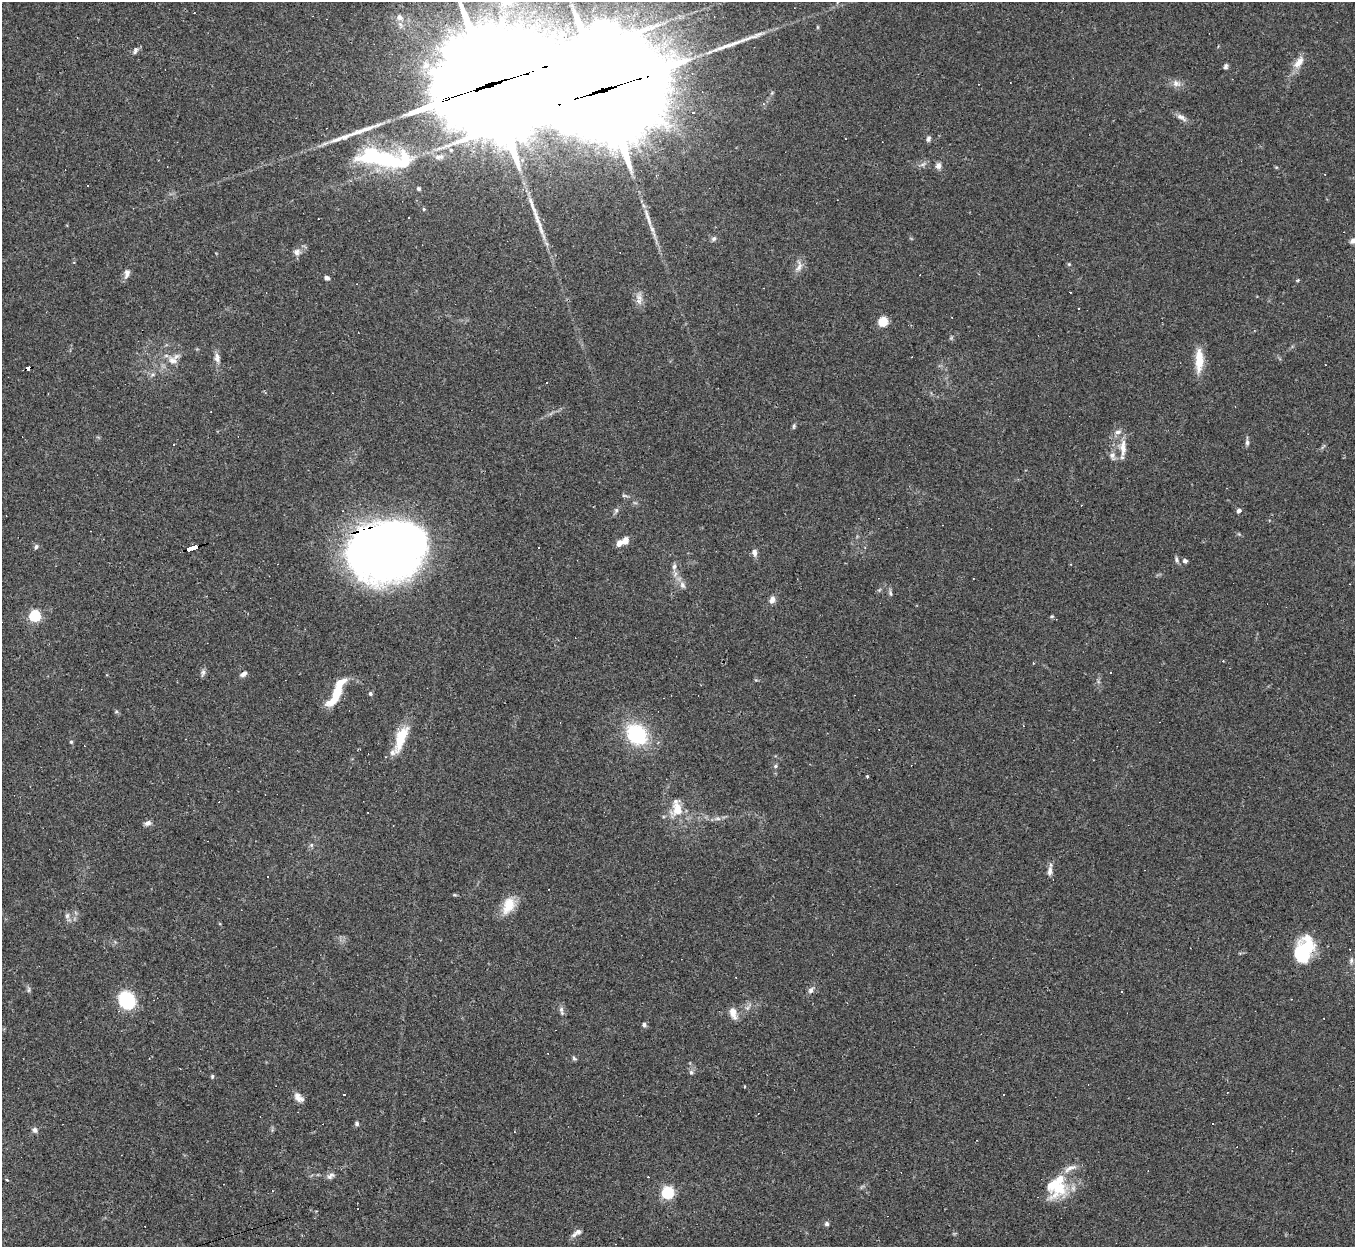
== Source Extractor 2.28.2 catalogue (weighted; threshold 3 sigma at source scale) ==
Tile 7 of 4 x 4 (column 3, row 2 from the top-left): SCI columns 2707-4059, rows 2762-4006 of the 5412 x 5396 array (HDU 1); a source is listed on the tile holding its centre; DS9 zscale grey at full resolution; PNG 1357 x 1249 px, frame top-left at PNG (2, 2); no overlay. Shown black and unused: <1% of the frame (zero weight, under 2 of 3 exposures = <1% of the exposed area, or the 3 px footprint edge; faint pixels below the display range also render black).
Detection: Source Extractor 2.28.2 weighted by HDU 2 'WHT'; one run over the whole footprint, this tile lists its part. Background 0.0861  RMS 0.0075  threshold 0.0339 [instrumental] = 3 sigma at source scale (4.5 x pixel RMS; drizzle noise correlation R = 1.50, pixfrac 1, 0.05/0.05 arcsec/px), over >= 5 px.
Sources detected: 123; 4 inside a brighter object's white glare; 16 cosmic-ray / hot-pixel residue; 5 long thin detections or spike segments (spike, bleed or trail) — not listed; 4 inside a brighter listed object's ellipse — not listed separately; the other 94 listed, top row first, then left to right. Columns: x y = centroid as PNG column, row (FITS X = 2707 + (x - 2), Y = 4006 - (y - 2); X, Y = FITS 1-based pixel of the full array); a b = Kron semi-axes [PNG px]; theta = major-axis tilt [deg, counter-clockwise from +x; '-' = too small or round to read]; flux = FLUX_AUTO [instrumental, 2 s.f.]
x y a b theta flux
400 17 9 8 - 4.4
817 27 5 3 - 0.75
135 51 10 5 61 2.2
1299 62 20 9 52 7.9
426 65 14 12 70 11
1226 66 7 5 72 1.6
1176 83 12 9 -16 4.3
490 84 73 27 19 34000
604 90 63 28 18 29000
1181 117 16 7 -32 3.7
928 139 8 5 66 1.8
439 157 16 9 6 7.8
385 158 50 19 -8 84
923 164 8 4 36 1.8
938 166 7 7 - 3.2
88 186 2 2 - 0.67
419 189 5 4 - 1.3
424 209 4 4 - 0.76
408 217 3 2 - 0.82
714 238 7 6 - 1.9
297 252 9 9 - 3.5
1069 264 5 4 - 0.88
799 266 17 7 80 4.8
127 274 13 7 77 3.5
327 278 6 5 - 2.5
1298 280 5 3 - 0.75
639 297 13 8 -52 4.8
883 321 5 5 - 42
217 358 13 7 -87 4.1
1199 360 29 9 90 15
173 361 14 10 -13 6.9
29 368 5 3 - 54
794 426 7 4 84 1.2
1247 442 8 5 90 2
173 444 2 2 - 0.63
1123 448 25 8 89 8.4
1112 456 10 7 -81 3.3
624 496 8 4 -8 1.3
616 510 7 5 70 1.7
1239 511 5 4 - 2.3
625 541 9 7 49 5.5
36 546 6 5 - 1.4
192 547 11 3 16 270
389 547 62 48 16 670
539 547 3 3 - 5
865 548 4 4 - 0.78
754 552 9 6 -81 3.5
1176 559 8 5 -77 1.7
1185 561 5 5 - 2.2
674 566 8 6 86 2.6
682 585 11 7 -65 3.5
890 593 7 5 -70 1.6
772 600 8 6 66 4.1
35 616 5 5 - 83
1052 616 6 4 1 0.93
1111 672 3 2 - 0.63
203 673 12 5 79 2.2
243 674 8 5 32 2.9
338 688 29 9 67 22
370 694 6 5 - 1.3
116 711 5 5 - 1.1
636 734 20 16 -43 59
401 738 37 12 71 22
71 742 5 4 - 0.92
775 766 6 5 - 1.3
867 777 3 3 - 2.3
677 809 22 15 89 15
718 819 10 5 0 2.5
148 823 9 6 20 2.8
311 845 6 5 - 1.4
1050 871 14 6 82 3.6
455 895 6 3 -18 0.82
508 905 23 13 67 15
67 916 8 6 75 2.4
1303 950 28 17 65 44
29 990 8 4 81 1.4
811 990 9 6 60 2.7
127 1000 13 12 - 50
561 1011 14 5 -77 2.8
733 1013 15 8 -75 6
644 1025 6 5 - 1.7
574 1058 7 4 -32 1.2
691 1072 7 6 - 1.8
212 1076 5 4 - 1
744 1086 3 2 - 0.89
299 1097 14 8 -44 4.7
357 1124 6 5 - 1.6
35 1130 7 5 -71 2.2
331 1176 11 6 35 2.8
7 1180 4 2 - 0.65
1059 1188 38 21 54 30
668 1193 5 5 - 100
827 1224 6 5 - 1.7
577 1233 15 6 36 3.5
Overlapping masked pixels (flux is a lower limit): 5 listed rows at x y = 490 84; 604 90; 29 368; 192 547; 389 547
Isophote crosses this tile's border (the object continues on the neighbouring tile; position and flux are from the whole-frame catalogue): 1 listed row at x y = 490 84